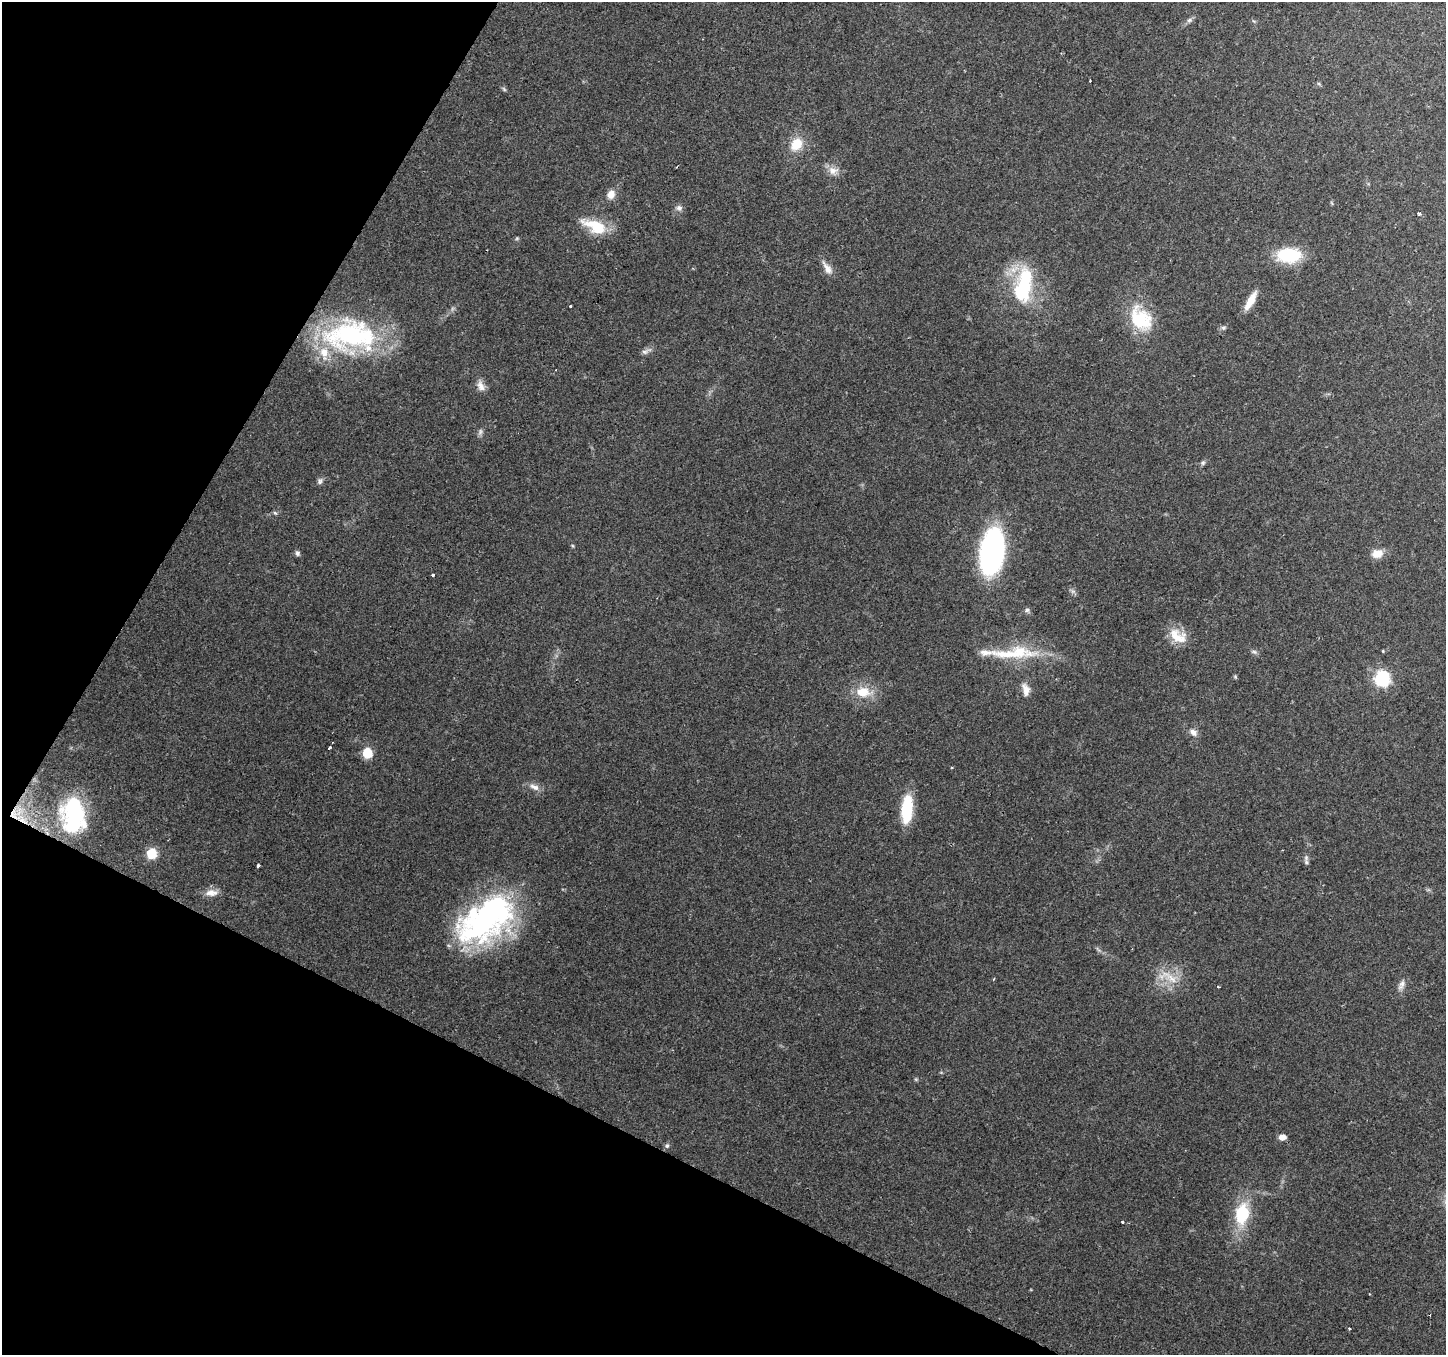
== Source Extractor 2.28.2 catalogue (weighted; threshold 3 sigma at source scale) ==
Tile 9 of 4 x 4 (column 1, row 3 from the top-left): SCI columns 3-1446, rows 1554-2906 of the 5785 x 5878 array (HDU 1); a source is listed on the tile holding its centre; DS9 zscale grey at full resolution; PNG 1448 x 1357 px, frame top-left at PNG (2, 2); no overlay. Shown black and unused: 25% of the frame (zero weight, under 2 of 3 exposures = <1% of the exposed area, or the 3 px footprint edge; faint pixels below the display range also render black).
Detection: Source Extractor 2.28.2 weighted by HDU 2 'WHT'; one run over the whole footprint, this tile lists its part. Background 0.142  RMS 0.0071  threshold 0.0321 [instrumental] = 3 sigma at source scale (4.5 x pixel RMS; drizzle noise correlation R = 1.50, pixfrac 1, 0.0396/0.0396 arcsec/px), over >= 5 px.
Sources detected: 65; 2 too faint to see at this stretch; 1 inside a brighter object's white glare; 2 cosmic-ray / hot-pixel residue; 1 long thin detection or spike segment (spike, bleed or trail) — not listed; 3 inside a brighter listed object's ellipse — not listed separately; the other 56 listed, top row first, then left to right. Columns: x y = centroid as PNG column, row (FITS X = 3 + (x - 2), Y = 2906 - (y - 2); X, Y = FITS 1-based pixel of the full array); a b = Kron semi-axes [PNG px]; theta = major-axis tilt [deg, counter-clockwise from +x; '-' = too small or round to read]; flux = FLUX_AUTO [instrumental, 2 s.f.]
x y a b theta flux
1189 20 9 6 27 2.1
796 144 16 13 54 15
833 171 14 11 1 6.2
611 194 11 8 67 6.4
679 208 9 8 - 2.7
1419 214 3 3 - 2.7
595 226 34 14 -23 23
517 238 5 4 - 0.9
1289 255 21 12 0 49
827 268 20 8 -56 5.8
1023 285 47 20 80 55
1250 301 24 7 60 9.9
571 306 3 3 - 1.7
1141 319 34 24 -52 36
1223 328 7 5 0 1.6
350 336 68 40 0 130
646 351 17 5 24 2.9
481 386 15 9 -62 5
1203 463 7 6 - 1.5
320 481 9 7 64 2.2
275 513 7 4 -44 1
572 546 6 4 -88 0.8
992 551 40 20 82 180
297 553 7 6 - 1.7
1377 554 14 10 14 8.2
433 575 3 3 - 2.1
1027 610 6 6 - 1.6
1178 636 26 15 -31 14
1383 651 4 3 - 0.67
985 652 30 8 2 7.9
1019 652 32 20 1 29
1254 652 8 5 -20 1.6
1235 677 6 5 - 0.92
1382 679 7 7 - 130
1026 690 18 10 -76 6.4
863 692 21 13 -3 16
1193 732 11 8 -40 3.9
367 753 6 6 - 29
534 787 15 8 -23 4.7
907 809 31 12 86 31
74 814 34 19 88 70
151 854 6 6 - 35
1306 862 8 6 -36 1.8
258 865 3 3 - 2.4
211 893 17 9 3 6.2
487 918 82 44 60 140
1098 949 9 3 -45 1.3
1170 977 32 10 -34 13
1402 985 17 7 66 4.1
1218 986 3 2 - 0.74
916 1079 6 4 18 0.91
1282 1137 8 6 7 4.7
667 1146 7 5 45 1.5
1242 1214 27 16 79 35
1122 1222 3 3 - 1.5
1349 1328 3 3 - 1.9